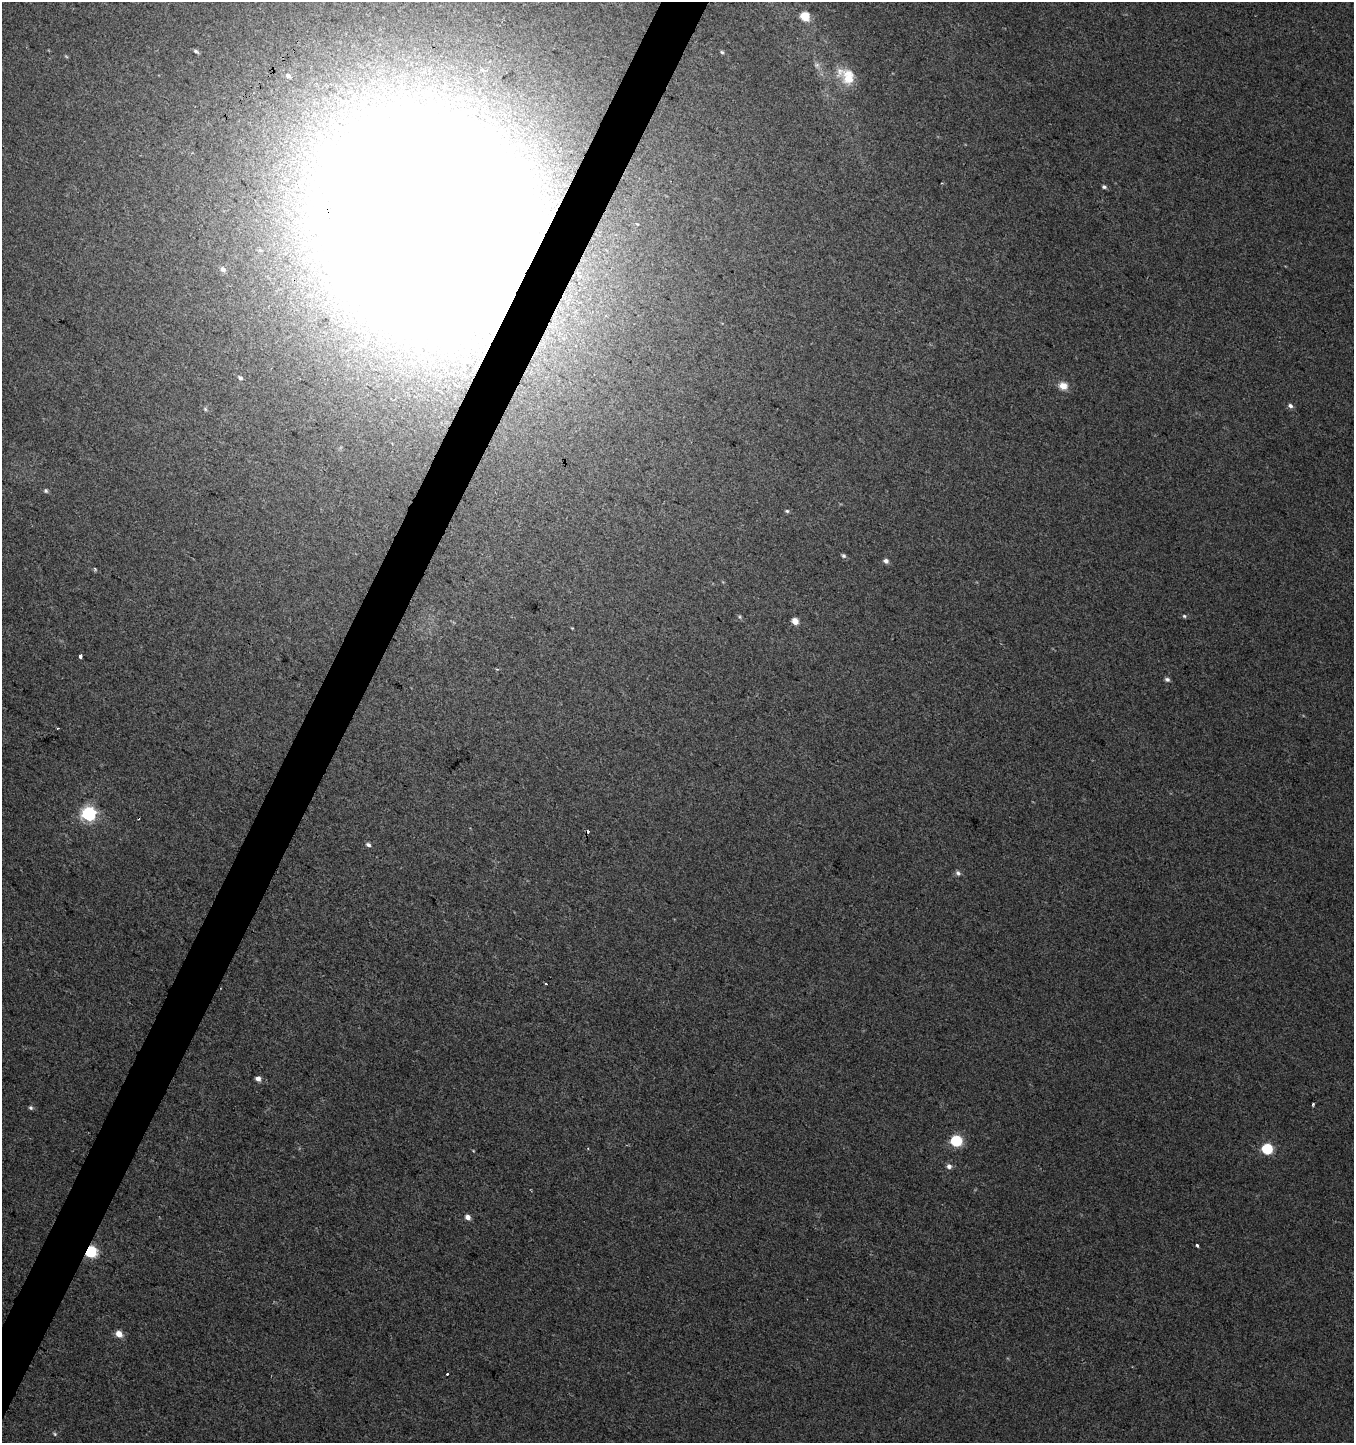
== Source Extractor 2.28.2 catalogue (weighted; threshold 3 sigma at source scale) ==
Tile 7 of 4 x 4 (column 3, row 2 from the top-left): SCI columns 2967-4318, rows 2884-4324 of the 5867 x 5772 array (HDU 1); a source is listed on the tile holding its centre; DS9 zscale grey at full resolution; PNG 1356 x 1445 px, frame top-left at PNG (2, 2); no overlay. Shown black and unused: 3% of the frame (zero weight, under 2 of 3 exposures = <1% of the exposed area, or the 3 px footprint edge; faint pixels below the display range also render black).
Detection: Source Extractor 2.28.2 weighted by HDU 2 'WHT'; one run over the whole footprint, this tile lists its part. Background 0.00459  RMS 0.0059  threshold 0.0265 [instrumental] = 3 sigma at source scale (4.5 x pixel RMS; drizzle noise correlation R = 1.50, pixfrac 1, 0.0396/0.0396 arcsec/px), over >= 5 px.
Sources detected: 44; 1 too faint to see at this stretch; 2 cosmic-ray / hot-pixel residue — not listed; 1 inside a brighter listed object's ellipse — not listed separately; the other 40 listed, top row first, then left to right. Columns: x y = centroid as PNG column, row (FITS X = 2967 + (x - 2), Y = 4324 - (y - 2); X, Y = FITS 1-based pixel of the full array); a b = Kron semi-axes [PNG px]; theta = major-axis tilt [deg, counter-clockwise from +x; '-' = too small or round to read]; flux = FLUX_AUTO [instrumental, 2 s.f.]
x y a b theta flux
805 16 5 5 - 22
196 51 7 3 -30 1.1
722 52 5 4 - 0.88
817 65 8 6 1 1.8
288 75 7 6 - 2.3
848 79 33 12 -32 11
1104 187 6 4 -17 1.3
427 225 108 96 -55 5800
223 269 6 5 - 2.4
240 377 6 5 - 1.3
1063 386 10 8 -18 6.1
1290 406 6 5 - 2
205 409 6 5 - 0.88
46 491 6 5 - 1.1
787 511 5 4 - 1
844 556 6 5 - 1.2
886 561 5 4 - 2.6
1184 616 5 5 - 1
740 617 5 4 - 0.89
795 621 5 4 - 10
572 628 3 3 - 0.45
80 656 4 3 - 4
1167 679 6 5 - 1.5
57 729 3 2 - 0.59
88 814 6 6 - 140
368 845 6 5 - 1.6
958 873 7 6 - 1.6
546 984 2 2 - 0.76
258 1079 4 4 - 4
1313 1104 3 3 - 0.9
30 1108 6 5 - 1.2
956 1141 6 5 - 64
1267 1149 6 5 - 55
949 1166 7 6 - 2.4
468 1217 4 4 - 4.9
1197 1245 3 3 - 2.5
91 1252 5 5 - 74
119 1334 5 4 - 9.9
447 1374 3 3 - 0.97
55 1434 5 5 - 0.84
Overlapping masked pixels (flux is a lower limit): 2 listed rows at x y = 427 225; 91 1252
Isophote crosses this tile's border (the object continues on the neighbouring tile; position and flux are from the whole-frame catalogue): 1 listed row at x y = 427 225